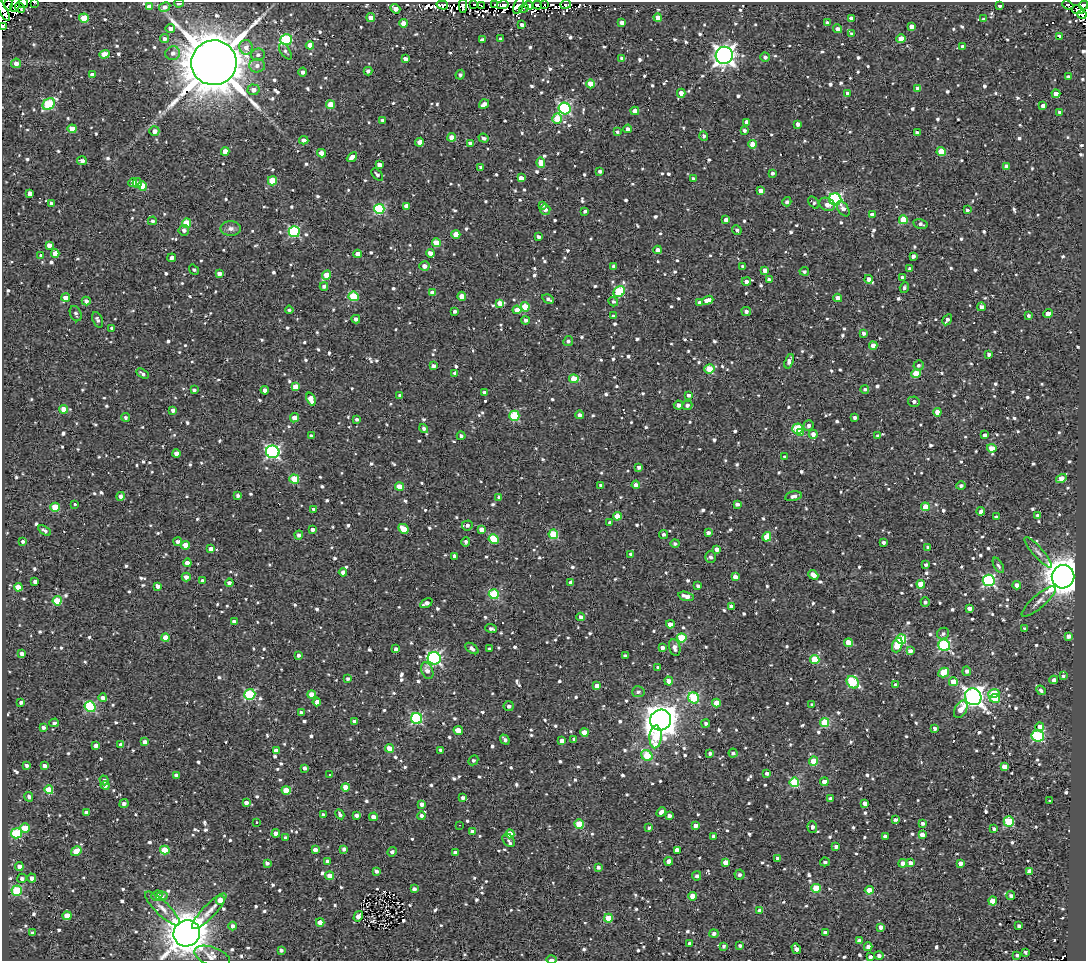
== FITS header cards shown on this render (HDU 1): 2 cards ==
NAXIS1  =                 1084
NAXIS2  =                  959

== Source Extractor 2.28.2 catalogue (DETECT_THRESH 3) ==
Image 1084 x 959 px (HDU 1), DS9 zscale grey, 1 PNG px = 1 image px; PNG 1088 x 963 px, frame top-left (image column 1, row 959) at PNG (2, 2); each listed source drawn as its Kron ellipse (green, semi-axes under 4 px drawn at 4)
Background 1.76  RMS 4.9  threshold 14.6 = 3 sigma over >= 5 px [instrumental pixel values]
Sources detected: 1301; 6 with non-positive FLUX_AUTO (blend fragments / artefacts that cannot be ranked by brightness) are neither listed nor drawn; of the other 1295, the 500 brightest by FLUX_AUTO listed and drawn (795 fainter detections omitted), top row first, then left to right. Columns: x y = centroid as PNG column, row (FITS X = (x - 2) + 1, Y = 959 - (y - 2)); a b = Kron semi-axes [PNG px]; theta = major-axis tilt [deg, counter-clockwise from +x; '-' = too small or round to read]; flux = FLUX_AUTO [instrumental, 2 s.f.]
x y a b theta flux
35 2 3 2 - 1.3e+03
24 3 5 3 - 4.1e+03
179 3 5 3 - 1.4e+03
8 4 6 3 89 5.4e+03
15 4 8 4 75 6.6e+03
474 4 3 2 - 1.5e+03
495 4 2 2 - 1.2e+03
566 4 5 3 - 3.3e+03
442 5 6 4 -16 8.5e+02
503 5 6 4 13 7.5e+03
519 5 9 4 69 5.3e+03
529 5 4 3 - 4.0e+03
537 5 4 3 - 1.5e+04
544 5 3 2 - 1.2e+03
1000 5 4 3 - 1.3e+03
1068 5 6 3 -23 8.2e+02
1083 5 5 4 - 1.2e+04
463 6 7 3 87 2.1e+03
481 6 4 2 - 1.6e+03
149 7 4 4 - 2.6e+03
165 7 6 4 30 1.6e+03
20 8 5 3 - 1.8e+03
395 9 5 4 - 2.7e+03
524 9 5 2 - 8.8e+02
1078 10 6 3 -10 1.1e+03
3 11 12 4 -63 6.6e+03
1082 15 5 4 - 1.2e+03
371 17 5 4 - 2.6e+03
84 18 5 4 - 1.0e+04
658 18 4 4 - 3.4e+03
851 18 4 3 - 1.5e+03
984 19 4 4 - 1.0e+03
622 22 4 4 - 1.8e+03
404 23 4 4 - 4.3e+03
827 23 3 3 - 1.1e+03
522 25 4 4 - 1.4e+03
3 26 3 2 - 1.0e+03
911 26 4 4 - 2.2e+03
170 28 5 4 - 1.8e+03
838 29 4 4 - 1.5e+03
852 34 4 3 - 9.3e+02
1060 36 4 3 - 3.4e+03
165 39 4 4 - 9.8e+02
500 39 3 3 - 8.3e+02
901 39 4 4 - 6.6e+03
286 40 6 5 - 3.4e+04
482 40 4 3 - 8.8e+02
310 45 4 4 - 3.2e+03
963 46 4 3 - 1.2e+03
246 47 7 6 - 2.4e+03
285 51 9 4 -55 8.3e+02
173 53 7 7 - 1.5e+03
104 54 5 4 - 5.2e+03
258 55 7 6 - 1.3e+03
724 55 8 8 - 2.0e+05
765 57 4 4 - 1.1e+03
622 58 4 4 - 7.9e+02
405 59 4 4 - 2.3e+03
16 63 5 4 - 2.3e+03
214 63 23 22 - 2.0e+06
257 66 8 7 - 1.8e+03
368 71 4 4 - 1.2e+03
303 72 4 4 - 1.2e+03
92 75 4 4 - 1.4e+03
460 75 5 4 - 8.6e+02
1068 77 4 3 - 7.8e+02
591 84 4 4 - 4.6e+03
918 89 4 4 - 2.5e+03
253 90 6 5 - 2.1e+03
681 93 4 4 - 2.4e+03
848 94 4 4 - 1.7e+03
1056 94 4 4 - 2.8e+03
49 104 7 5 38 2.5e+04
484 104 5 4 - 1.8e+03
331 105 4 4 - 8.2e+03
1043 106 4 4 - 1.4e+03
565 108 6 5 - 4.8e+04
635 111 4 4 - 3.3e+03
1060 112 4 3 - 9.4e+02
557 119 5 5 - 8.5e+03
383 120 4 3 - 9.8e+02
747 122 4 4 - 2.3e+03
798 124 4 4 - 1.5e+03
72 129 4 4 - 5.1e+03
628 129 4 4 - 1.5e+03
745 130 4 3 - 9.2e+02
154 131 5 5 - 2.3e+03
618 132 4 3 - 8.0e+02
917 132 4 3 - 1.2e+03
704 136 4 4 - 7.9e+02
452 137 4 4 - 4.6e+03
484 138 5 3 - 1.1e+03
304 140 4 4 - 1.2e+03
420 142 4 4 - 2.4e+03
470 143 4 3 - 2.0e+03
753 144 4 4 - 4.5e+03
225 151 4 4 - 3.2e+03
941 151 4 4 - 8.3e+03
321 153 4 4 - 3.3e+03
352 157 6 4 42 2.5e+03
82 161 5 3 - 1.5e+03
541 163 5 4 - 3.9e+03
379 165 4 4 - 2.9e+03
481 167 4 3 - 9.2e+02
1006 167 4 4 - 2.9e+03
600 171 4 3 - 1.0e+03
773 173 4 4 - 8.7e+02
377 175 7 4 -50 9.4e+02
521 178 4 4 - 2.5e+03
693 179 3 3 - 9.1e+02
272 181 4 4 - 1.0e+04
133 182 4 4 - 2.3e+03
137 183 5 4 - 1.5e+03
142 186 4 4 - 6.6e+03
760 191 4 4 - 2.2e+03
30 194 4 4 - 2.0e+03
835 199 6 6 - 5.4e+04
787 202 5 4 - 9.5e+02
51 203 3 3 - 9.3e+02
814 203 7 4 -46 8.3e+02
827 204 8 6 -25 2.0e+03
543 205 4 3 - 9.7e+02
407 206 4 4 - 3.7e+03
379 209 5 5 - 3.2e+04
545 209 5 5 - 2.0e+03
843 209 8 5 -55 1.7e+03
967 210 3 3 - 8.5e+02
585 211 4 3 - 8.2e+02
872 214 4 4 - 1.9e+03
726 220 4 4 - 1.8e+03
903 220 4 4 - 1.0e+04
152 221 4 4 - 9.0e+02
187 223 4 4 - 1.2e+04
921 224 7 5 -13 9.1e+02
231 228 10 7 1 1.6e+03
184 230 5 5 - 1.2e+03
737 230 5 4 - 9.2e+02
294 232 5 5 - 3.2e+04
456 234 4 4 - 4.3e+03
538 237 4 3 - 1.2e+03
436 243 4 4 - 7.5e+03
49 245 4 4 - 2.1e+03
658 250 4 4 - 2.3e+03
55 253 4 4 - 3.0e+03
430 253 4 4 - 2.2e+03
358 254 4 4 - 2.8e+03
41 255 4 4 - 7.9e+02
913 256 4 3 - 1.4e+03
172 258 4 3 - 1.6e+03
424 266 5 4 - 1.9e+03
613 266 4 3 - 8.7e+02
743 267 4 4 - 1.1e+03
910 269 4 4 - 1.4e+03
194 270 5 4 - 7.8e+02
765 270 4 4 - 2.4e+03
804 271 4 4 - 8.0e+02
219 274 4 4 - 1.9e+03
327 275 5 4 - 7.5e+03
902 277 3 3 - 9.7e+02
769 279 4 3 - 8.6e+02
868 279 4 4 - 1.8e+03
746 282 5 4 - 1.5e+03
324 286 4 4 - 1.1e+03
904 288 6 4 71 8.2e+02
619 292 6 5 - 2.3e+04
432 293 4 4 - 2.8e+03
354 296 5 4 - 1.6e+04
462 296 4 4 - 3.3e+03
66 297 4 4 - 3.4e+03
838 298 4 4 - 3.3e+03
548 299 6 4 -30 1.0e+03
708 300 6 4 21 2.9e+03
86 301 4 4 - 1.5e+03
613 302 5 4 - 7.9e+02
500 303 4 4 - 3.2e+03
699 303 4 3 - 1.6e+03
525 307 4 4 - 9.4e+03
981 307 4 4 - 1.4e+03
289 310 4 3 - 7.8e+02
517 310 4 4 - 3.7e+03
455 311 4 3 - 9.7e+02
746 311 5 4 - 1.1e+03
1048 313 5 4 - 2.9e+03
76 314 8 5 -68 9.1e+02
613 316 3 3 - 7.8e+02
1029 316 3 3 - 8.0e+02
356 319 4 3 - 1.6e+03
97 320 8 5 -67 1.1e+03
525 320 4 4 - 1.1e+03
947 320 6 3 58 1.1e+03
112 328 4 3 - 8.8e+02
863 333 4 4 - 9.7e+02
568 341 5 5 - 9.0e+02
873 346 4 4 - 2.4e+03
989 354 4 3 - 1.1e+03
789 361 7 4 71 1.8e+03
919 365 5 5 - 1.0e+03
433 366 4 4 - 1.3e+03
709 369 5 4 - 1.2e+04
455 373 4 3 - 1.3e+03
143 374 7 3 -31 1.0e+03
916 374 4 4 - 1.1e+04
574 379 5 4 - 7.3e+03
296 387 4 4 - 6.1e+03
865 389 4 4 - 8.1e+02
194 390 4 3 - 8.4e+02
265 390 4 4 - 2.0e+03
485 393 4 3 - 1.3e+03
689 395 4 3 - 1.1e+03
400 396 4 4 - 1.3e+03
311 399 7 4 -70 4.8e+03
914 402 6 5 - 1.4e+03
678 405 4 4 - 1.5e+03
687 405 5 5 - 1.1e+03
63 409 4 4 - 4.7e+03
173 410 4 4 - 1.3e+03
937 412 4 4 - 4.2e+03
580 415 4 4 - 1.6e+03
514 416 5 5 - 2.0e+04
126 417 4 4 - 7.9e+02
294 418 5 4 - 2.8e+03
855 418 4 3 - 1.2e+03
357 419 4 3 - 8.9e+02
808 426 5 5 - 1.1e+03
424 428 5 4 - 9.2e+02
797 429 5 5 - 1.9e+04
800 432 4 3 - 4.1e+03
813 434 4 4 - 1.9e+03
985 435 3 3 - 1.1e+03
311 436 4 3 - 9.2e+02
461 436 4 4 - 1.0e+03
878 436 4 3 - 8.7e+02
992 448 5 4 - 4.0e+03
273 452 7 6 - 6.4e+04
176 454 4 4 - 2.0e+03
785 457 3 3 - 8.0e+02
639 467 4 3 - 1.2e+03
1061 478 5 4 - 5.0e+03
294 479 5 4 - 1.0e+04
601 485 4 3 - 9.2e+02
636 485 4 4 - 2.1e+03
400 486 4 4 - 7.0e+03
961 486 4 4 - 9.4e+02
121 496 4 4 - 1.4e+03
238 496 3 3 - 8.7e+02
793 496 8 4 11 1.4e+03
499 497 4 4 - 1.0e+03
74 504 3 3 - 2.0e+03
737 504 4 3 - 1.6e+03
55 507 4 4 - 1.0e+04
925 507 4 4 - 8.5e+03
314 509 3 3 - 8.2e+02
981 511 4 3 - 1.8e+03
1037 515 3 3 - 7.8e+02
617 516 4 4 - 5.0e+03
996 517 4 3 - 1.4e+03
610 523 4 4 - 1.2e+03
467 525 5 5 - 1.2e+03
403 529 5 4 - 6.2e+03
482 529 4 4 - 2.3e+03
44 530 7 3 -34 1.1e+03
312 530 4 3 - 1.5e+03
708 533 4 3 - 1.4e+03
553 534 5 4 - 1.5e+04
663 534 4 4 - 9.2e+02
299 535 4 4 - 1.2e+03
767 537 5 4 - 6.0e+03
494 539 5 4 - 1.3e+04
23 542 3 3 - 1.1e+03
178 542 4 4 - 1.4e+03
466 542 5 3 - 1.1e+03
883 542 3 3 - 9.7e+02
675 543 4 4 - 7.9e+02
186 545 4 4 - 4.5e+03
928 547 3 3 - 8.3e+02
211 549 4 3 - 1.6e+03
717 549 4 4 - 2.3e+03
1038 552 19 5 -48 1.6e+03
631 554 4 4 - 1.0e+03
454 556 4 3 - 8.7e+02
710 557 5 5 - 1.1e+03
187 563 4 4 - 2.6e+03
926 565 4 3 - 9.4e+02
998 565 8 4 -62 9.4e+02
343 572 4 4 - 1.2e+03
813 575 5 4 - 2.8e+03
186 577 4 4 - 1.8e+03
735 577 4 4 - 2.4e+03
1063 577 12 11 - 7.3e+05
989 580 6 6 - 5.1e+04
202 581 3 3 - 1.2e+03
35 582 4 4 - 1.3e+03
570 582 3 3 - 1.2e+03
229 583 4 4 - 1.3e+03
921 584 4 4 - 7.2e+03
1017 585 4 4 - 2.0e+03
157 586 4 3 - 1.5e+03
698 586 4 3 - 9.0e+02
18 587 4 4 - 6.7e+03
494 594 5 5 - 2.1e+04
686 596 8 4 -16 2.8e+03
57 601 4 4 - 1.1e+04
1039 601 22 6 41 2.1e+03
925 602 5 4 - 8.1e+02
426 603 6 4 27 1.7e+03
731 607 4 3 - 1.4e+03
969 608 4 3 - 1.7e+03
581 617 4 4 - 1.3e+03
234 622 4 4 - 1.9e+03
670 624 4 4 - 3.1e+03
491 629 6 3 -20 9.8e+02
1025 629 4 3 - 8.4e+02
943 634 6 5 - 1.0e+03
1068 636 4 4 - 1.7e+03
166 638 4 4 - 3.9e+03
682 638 5 4 - 1.9e+04
901 639 5 5 - 2.3e+04
848 643 4 4 - 6.7e+03
897 645 7 5 69 6.1e+03
944 645 6 5 - 4.0e+04
675 647 8 5 -76 1.9e+03
662 648 4 4 - 1.6e+03
396 649 4 3 - 1.3e+03
472 649 7 4 -37 1.4e+03
489 649 3 3 - 8.7e+02
910 651 4 4 - 1.9e+03
22 654 4 3 - 1.5e+03
298 655 4 3 - 8.8e+02
625 656 4 3 - 1.0e+03
434 658 6 6 - 7.0e+04
815 659 4 4 - 1.3e+04
658 667 4 3 - 9.3e+02
427 671 9 5 -70 2.1e+03
967 671 5 4 - 1.1e+03
944 672 5 4 - 9.8e+03
1063 676 4 4 - 9.9e+02
348 679 4 3 - 8.8e+02
1054 680 4 4 - 1.5e+03
669 681 4 4 - 2.3e+03
853 682 7 5 -47 2.5e+04
953 682 4 4 - 3.9e+03
896 685 4 4 - 1.8e+03
597 686 4 4 - 2.7e+03
1041 690 5 4 - 8.3e+02
638 692 6 5 - 1.0e+03
994 693 5 4 - 1.3e+04
250 694 5 5 - 2.5e+04
312 694 4 4 - 3.5e+03
973 697 9 8 - 2.0e+05
103 698 4 4 - 1.7e+03
694 698 6 5 - 2.3e+04
995 698 5 4 - 6.6e+03
317 702 4 4 - 2.4e+03
21 703 4 3 - 8.7e+02
716 703 4 4 - 5.5e+03
812 705 4 3 - 8.1e+02
509 706 5 5 - 1.3e+03
90 707 6 5 - 2.7e+04
961 709 9 5 61 3.8e+03
301 713 4 3 - 1.3e+03
417 718 5 5 - 3.7e+04
661 720 11 10 - 6.1e+05
354 721 4 3 - 1.4e+03
825 722 4 4 - 1.5e+04
54 723 5 4 - 8.7e+02
706 723 4 4 - 9.1e+02
43 727 3 3 - 1.1e+03
1040 727 4 4 - 2.2e+03
935 728 4 3 - 1.0e+03
458 730 5 4 - 4.4e+03
584 732 4 4 - 4.0e+03
1038 736 6 5 - 3.0e+04
656 737 11 6 86 1.3e+04
574 739 4 3 - 1.0e+03
505 740 5 3 - 1.3e+03
562 741 4 4 - 2.5e+03
145 742 4 4 - 1.8e+03
121 745 4 4 - 2.8e+03
96 746 4 4 - 1.8e+03
390 748 4 4 - 5.4e+03
276 750 4 4 - 2.6e+03
441 750 3 3 - 1.4e+03
710 753 4 3 - 8.9e+02
733 753 4 4 - 8.6e+02
647 756 6 5 - 1.6e+04
473 760 5 4 - 9.5e+02
814 761 4 4 - 1.1e+04
27 765 4 3 - 1.1e+03
45 766 4 3 - 1.4e+03
1004 767 4 4 - 2.9e+03
305 768 4 3 - 1.1e+03
767 773 3 3 - 9.9e+02
330 774 3 3 - 9.0e+02
176 775 4 4 - 9.7e+02
104 780 5 4 - 1.2e+03
794 782 5 5 - 2.3e+04
824 782 4 4 - 5.0e+03
105 785 4 4 - 1.3e+03
345 787 4 4 - 3.6e+03
49 790 4 4 - 1.1e+04
286 790 4 4 - 6.0e+03
29 797 5 4 - 1.2e+03
463 798 4 3 - 1.1e+03
831 799 4 4 - 2.1e+03
1049 800 3 3 - 2.1e+03
246 803 4 4 - 1.7e+03
865 803 4 4 - 1.9e+03
124 804 4 4 - 1.3e+03
422 804 4 4 - 1.8e+03
661 812 5 4 - 1.7e+03
86 813 4 4 - 1.7e+03
323 814 3 3 - 8.5e+02
340 814 5 3 - 8.8e+02
357 815 4 3 - 1.2e+03
422 816 4 4 - 1.2e+03
669 816 4 4 - 1.5e+03
373 817 4 4 - 1.8e+03
895 820 4 3 - 1.3e+03
256 822 3 3 - 1.1e+03
1009 822 5 5 - 2.0e+04
922 823 4 4 - 1.1e+03
579 824 4 4 - 1.0e+04
459 825 3 2 - 1.4e+03
695 826 4 3 - 1.7e+03
812 827 5 5 - 1.4e+03
25 828 5 4 - 6.9e+03
649 828 4 3 - 8.0e+02
994 829 3 3 - 8.1e+02
472 832 4 3 - 1.8e+03
16 833 5 5 - 2.0e+04
276 833 4 4 - 2.7e+03
510 834 4 4 - 6.6e+03
922 835 4 4 - 2.7e+03
714 836 4 3 - 1.6e+03
885 836 4 3 - 9.6e+02
285 838 3 3 - 7.9e+02
509 840 7 5 -51 8.9e+02
836 847 4 3 - 1.3e+03
344 849 4 4 - 1.1e+03
165 850 5 4 - 1.1e+04
315 850 4 4 - 2.2e+03
677 850 4 4 - 3.1e+03
76 851 6 4 32 6.6e+03
392 852 5 4 - 1.1e+03
455 853 4 3 - 1.3e+03
777 858 4 4 - 1.0e+03
669 861 4 4 - 2.0e+03
328 862 4 4 - 1.9e+03
726 862 4 4 - 3.3e+03
825 862 5 4 - 8.1e+02
267 863 4 3 - 9.8e+02
903 863 4 4 - 2.2e+03
910 863 4 4 - 1.7e+03
960 863 4 3 - 2.0e+03
19 867 4 4 - 2.6e+03
598 867 4 4 - 9.7e+02
376 871 4 3 - 1.1e+03
1029 871 4 4 - 2.3e+03
739 875 5 5 - 9.4e+02
330 876 4 4 - 3.3e+03
697 876 5 4 - 9.8e+02
22 878 5 4 - 1.4e+03
32 878 4 4 - 1.7e+03
816 888 5 4 - 1.3e+04
414 889 4 4 - 1.2e+03
869 890 4 4 - 6.5e+03
17 891 5 5 - 2.1e+04
157 896 5 5 - 1.6e+03
162 896 6 4 8 9.2e+02
692 896 4 4 - 5.5e+03
1011 896 4 4 - 9.8e+02
220 900 4 4 - 3.5e+03
993 901 4 4 - 5.4e+03
162 909 23 7 -44 3.1e+03
760 910 4 3 - 1.7e+03
209 911 24 6 46 2.9e+03
67 916 4 4 - 5.2e+03
358 916 5 4 - 2.2e+03
608 918 4 4 - 8.3e+03
320 922 4 4 - 3.9e+03
233 926 4 4 - 1.1e+03
1019 926 4 3 - 9.3e+02
881 927 4 4 - 1.7e+03
32 933 4 4 - 1.0e+03
187 933 13 13 - 8.7e+05
825 933 4 3 - 1.5e+03
714 934 4 4 - 1.2e+03
859 941 4 4 - 1.6e+03
690 944 4 4 - 2.0e+03
740 945 4 3 - 9.0e+02
724 946 3 3 - 8.4e+02
868 947 4 4 - 1.6e+03
796 949 5 4 - 1.8e+03
281 950 4 3 - 9.6e+02
1025 952 3 3 - 8.6e+02
879 955 5 4 - 1.3e+03
1017 955 4 3 - 9.5e+02
212 957 19 9 -21 2.2e+03
870 957 4 4 - 1.2e+03
551 960 5 2 - 9.7e+02
At the frame edge (FLAGS 8, measured only in part): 9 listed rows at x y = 35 2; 24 3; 179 3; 8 4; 15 4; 1083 5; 3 11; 3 26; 551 960
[795 fainter detections neither listed nor drawn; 6 non-positive-flux detections neither listed nor drawn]